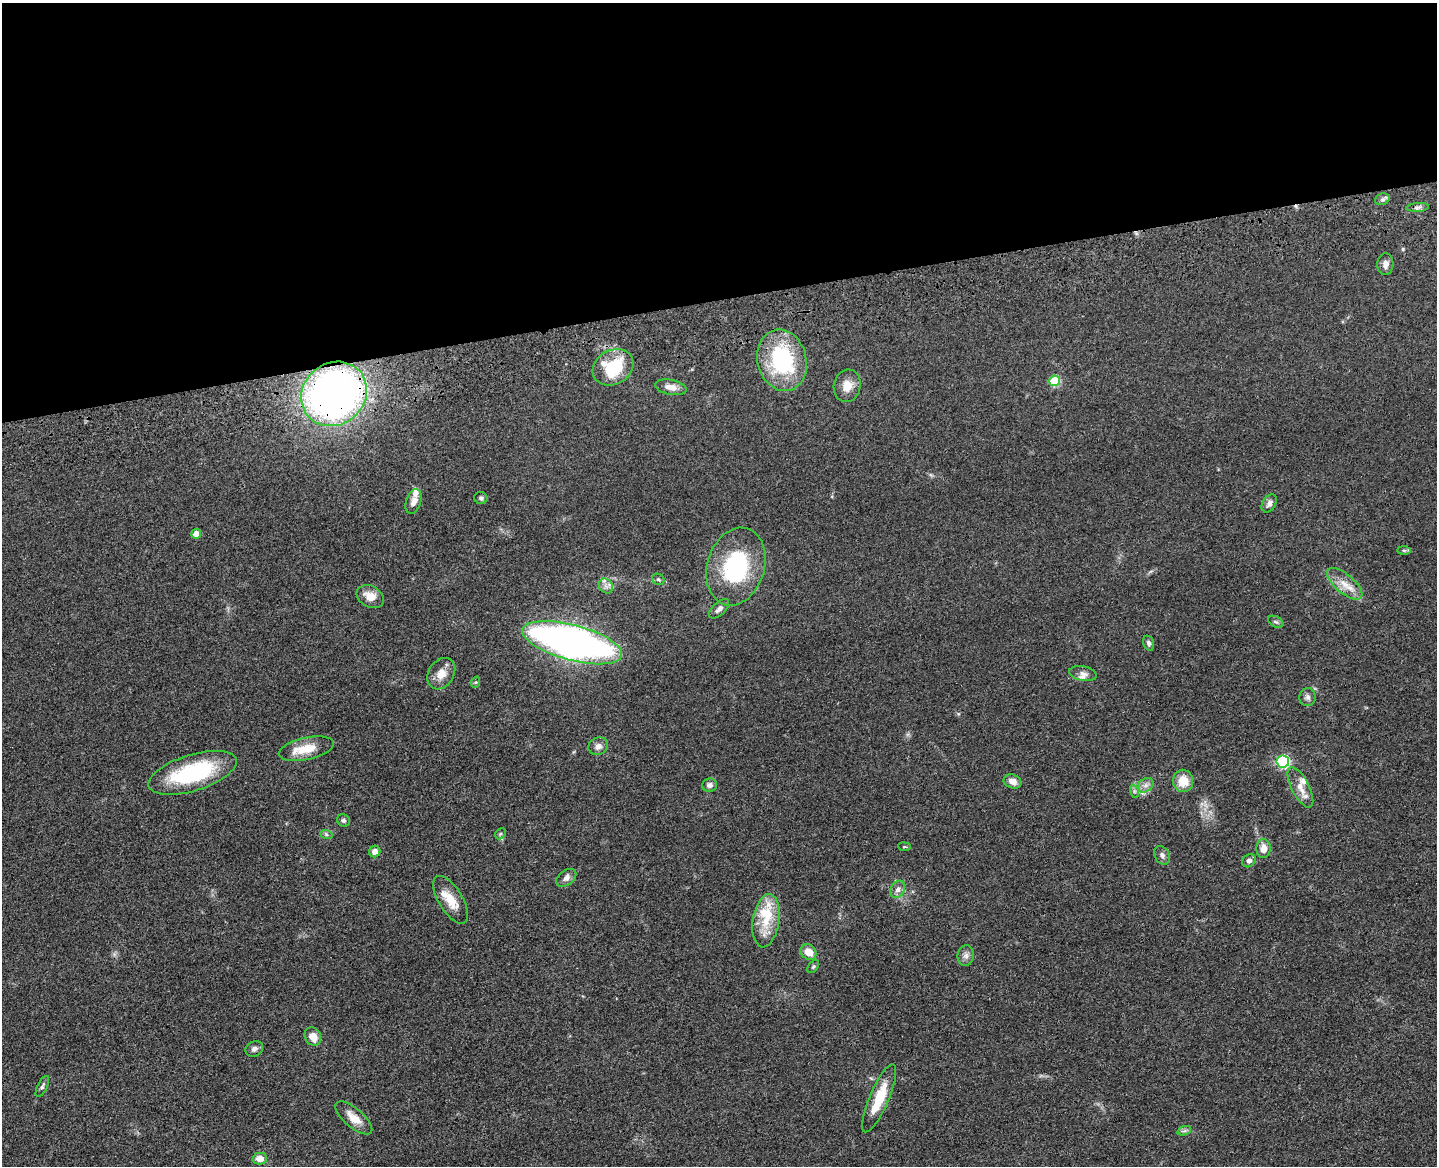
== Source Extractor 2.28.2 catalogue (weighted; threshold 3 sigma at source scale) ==
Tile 2 of 3 x 4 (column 2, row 1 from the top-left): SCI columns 1699-3133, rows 3608-4771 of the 4726 x 4887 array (HDU 1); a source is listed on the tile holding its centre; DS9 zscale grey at full resolution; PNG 1439 x 1168 px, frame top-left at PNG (2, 3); each listed source drawn as its Kron ellipse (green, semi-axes under 4 px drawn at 4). Shown black and unused: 26% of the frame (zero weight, under 3 of 4 exposures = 6% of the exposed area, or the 3 px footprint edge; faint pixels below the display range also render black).
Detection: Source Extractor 2.28.2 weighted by HDU 2 'WHT'; one run over the whole footprint, this tile lists its part. Background 0.0547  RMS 0.0057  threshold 0.0257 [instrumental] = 3 sigma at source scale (4.5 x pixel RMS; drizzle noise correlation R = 1.50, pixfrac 1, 0.05/0.05 arcsec/px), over >= 5 px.
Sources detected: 65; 6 inside a brighter listed object's ellipse — not listed separately; the other 59 listed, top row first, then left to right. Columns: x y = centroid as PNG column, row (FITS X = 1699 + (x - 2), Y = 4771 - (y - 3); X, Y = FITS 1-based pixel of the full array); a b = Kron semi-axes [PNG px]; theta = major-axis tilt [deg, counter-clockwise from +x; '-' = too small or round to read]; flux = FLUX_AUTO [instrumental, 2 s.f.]
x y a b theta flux
1382 199 7 5 19 1.5
1418 207 11 4 5 1.6
1385 264 11 8 86 3.3
782 360 31 24 -75 56
613 367 21 17 30 29
1055 381 5 5 - 27
847 386 16 13 76 6.6
671 387 16 7 -11 4.9
334 394 34 31 40 310
481 498 6 6 - 1.2
413 501 13 7 71 3.5
1269 503 10 6 58 2.6
196 534 5 4 - 5.8
1404 550 7 4 -1 0.9
736 567 40 28 73 52
658 579 6 5 - 1
1345 584 22 9 -40 7.6
606 586 8 6 -46 2.3
370 597 14 10 -30 6.7
719 609 12 6 43 2.9
1276 622 8 5 -29 1.2
572 643 51 17 -15 270
1149 643 8 5 -72 1.4
441 674 17 12 57 6.6
1083 674 14 7 -11 2.7
476 682 5 3 - 0.66
1308 697 9 8 - 2.1
598 746 10 8 27 3.1
306 749 28 11 12 12
1283 762 6 6 - 60
193 773 46 18 17 52
1012 781 9 6 -22 3.9
1183 781 11 10 - 10
709 785 7 6 - 2.3
1146 785 8 6 35 2.5
1300 787 22 8 -62 6.1
1134 791 7 4 -72 1.1
344 820 6 6 - 1.4
326 834 6 4 -19 0.95
500 834 6 4 45 0.93
904 847 6 3 -7 0.69
1263 848 9 7 88 5.5
375 851 6 6 - 2.9
1162 855 10 7 -60 1.9
1249 861 7 6 - 2
566 878 11 7 38 2.9
898 889 9 7 60 2.7
451 900 27 12 -59 9.8
766 921 27 13 81 15
808 952 8 7 - 6.6
966 956 10 8 81 2.6
813 967 7 4 52 0.88
313 1037 9 8 - 6.9
254 1049 9 7 27 2.1
42 1086 11 5 63 1.4
879 1098 37 9 67 17
354 1118 23 9 -40 7.4
1184 1131 7 4 18 1.2
260 1159 7 6 - 4.9
Overlapping masked pixels (flux is a lower limit): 2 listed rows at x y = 334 394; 879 1098